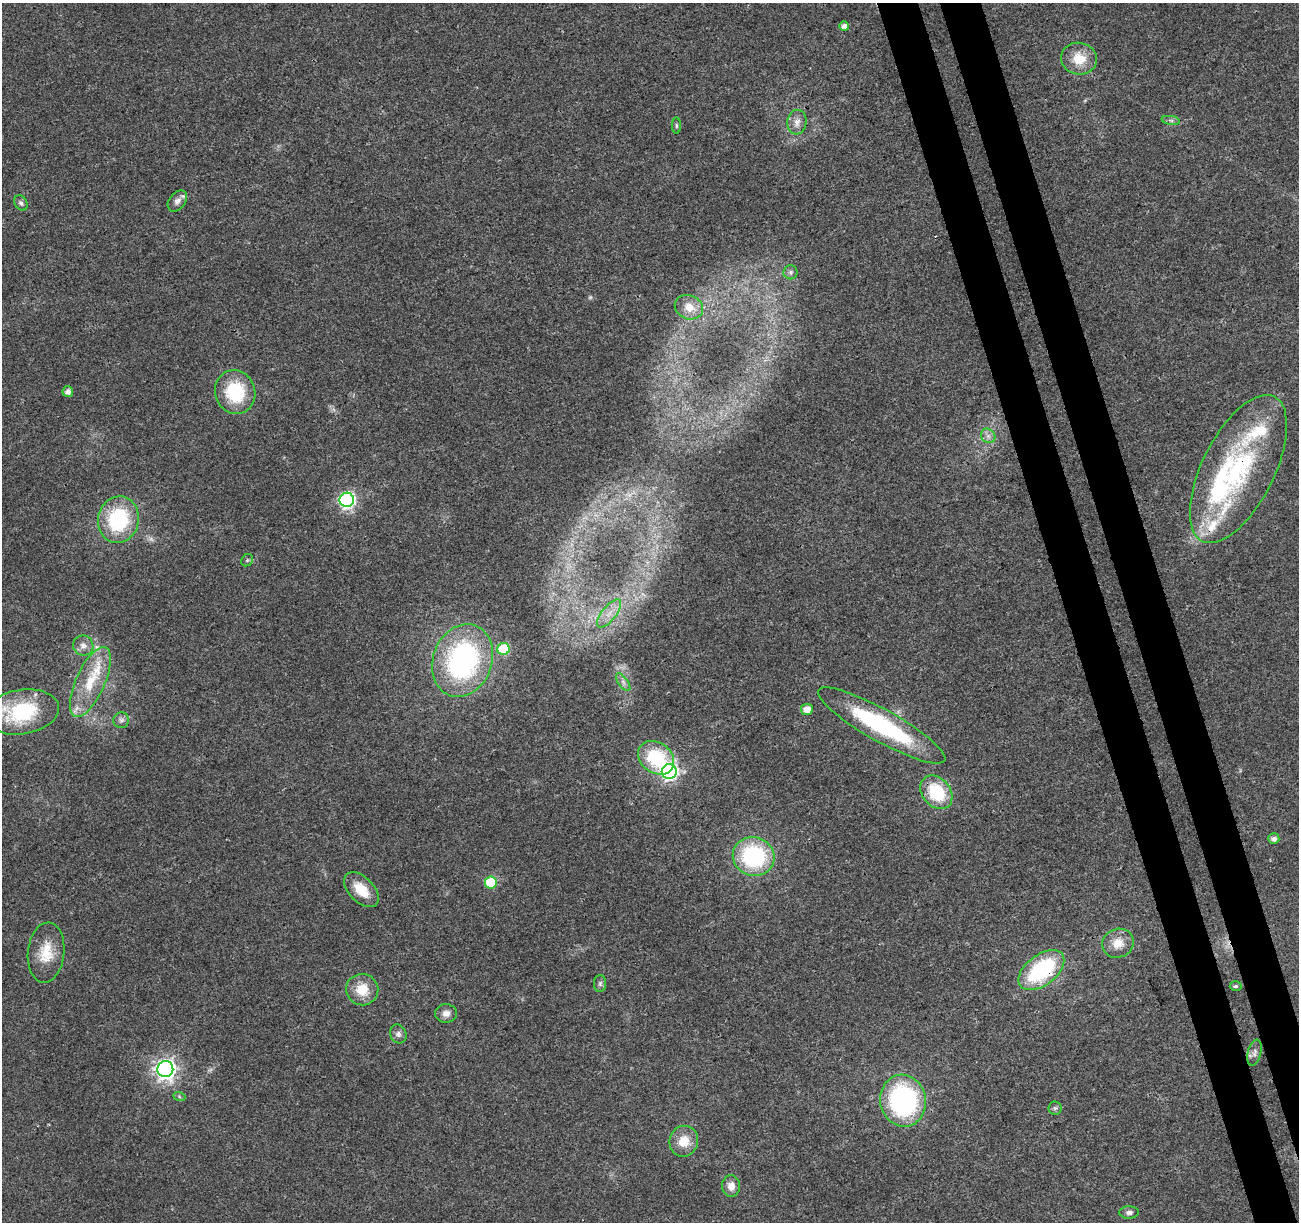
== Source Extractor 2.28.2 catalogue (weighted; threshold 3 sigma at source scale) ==
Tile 6 of 4 x 4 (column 2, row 2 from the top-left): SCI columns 1353-2649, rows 2509-3728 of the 5300 x 5068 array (HDU 1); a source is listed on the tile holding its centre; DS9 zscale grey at full resolution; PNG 1301 x 1224 px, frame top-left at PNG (2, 3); each listed source drawn as its Kron ellipse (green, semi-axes under 4 px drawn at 4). Shown black and unused: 6% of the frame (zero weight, under 3 of 4 exposures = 5% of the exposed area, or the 3 px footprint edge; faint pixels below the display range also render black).
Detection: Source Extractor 2.28.2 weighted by HDU 2 'WHT'; one run over the whole footprint, this tile lists its part. Background 0.0184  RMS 0.0029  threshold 0.0132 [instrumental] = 3 sigma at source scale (4.5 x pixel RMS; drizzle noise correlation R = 1.50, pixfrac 1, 0.0396/0.0396 arcsec/px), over >= 5 px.
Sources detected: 56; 1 too faint to see at this stretch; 1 cosmic-ray / hot-pixel residue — neither listed nor drawn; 5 inside a brighter listed object's ellipse — not listed separately; the other 49 listed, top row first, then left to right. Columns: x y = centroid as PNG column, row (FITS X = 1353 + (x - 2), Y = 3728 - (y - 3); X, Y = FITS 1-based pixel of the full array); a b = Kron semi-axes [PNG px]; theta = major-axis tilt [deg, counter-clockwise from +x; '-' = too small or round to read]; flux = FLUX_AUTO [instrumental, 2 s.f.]
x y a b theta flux
844 26 5 5 - 1.4
1079 59 18 16 -14 6.6
1171 120 9 4 -9 0.75
797 122 12 9 85 2.1
676 125 8 4 -90 0.46
177 201 12 8 51 1.7
21 203 8 6 -58 0.85
790 272 7 7 - 0.82
689 307 14 11 -22 4
68 392 5 5 - 1.6
235 392 22 20 -72 16
988 436 8 6 -45 1.2
1238 469 81 36 63 48
347 500 7 7 - 73
118 520 23 20 76 23
247 560 6 5 - 0.56
609 613 17 7 52 3.4
83 645 10 10 - 1.9
503 649 6 6 - 15
462 660 37 29 69 59
90 682 38 14 66 11
623 682 10 5 -55 1
807 709 6 5 - 3.1
21 712 38 22 9 23
121 720 8 7 - 1
882 725 72 16 -29 37
656 758 19 15 -36 19
669 771 7 7 - 75
936 792 18 14 -49 15
1274 839 5 5 - 1.4
754 856 21 19 -19 31
491 882 6 6 - 18
361 890 21 12 -46 6.7
1118 943 16 14 22 4.1
46 953 30 18 84 8
1041 970 26 15 37 29
600 984 8 6 89 0.8
1236 986 6 4 3 0.57
362 990 16 15 - 6.3
446 1013 11 9 2 1.8
398 1034 9 8 - 1.1
1254 1053 13 6 75 1.3
165 1069 8 8 - 160
179 1096 6 4 -20 0.42
903 1101 26 23 -78 48
1055 1108 6 6 - 0.68
684 1141 15 14 - 5.3
731 1186 11 9 -86 2.4
1129 1212 10 6 1 1.1
Overlapping masked pixels (flux is a lower limit): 2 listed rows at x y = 1238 469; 1041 970
Isophote crosses this tile's border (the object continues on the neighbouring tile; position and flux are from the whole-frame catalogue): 1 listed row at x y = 21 712